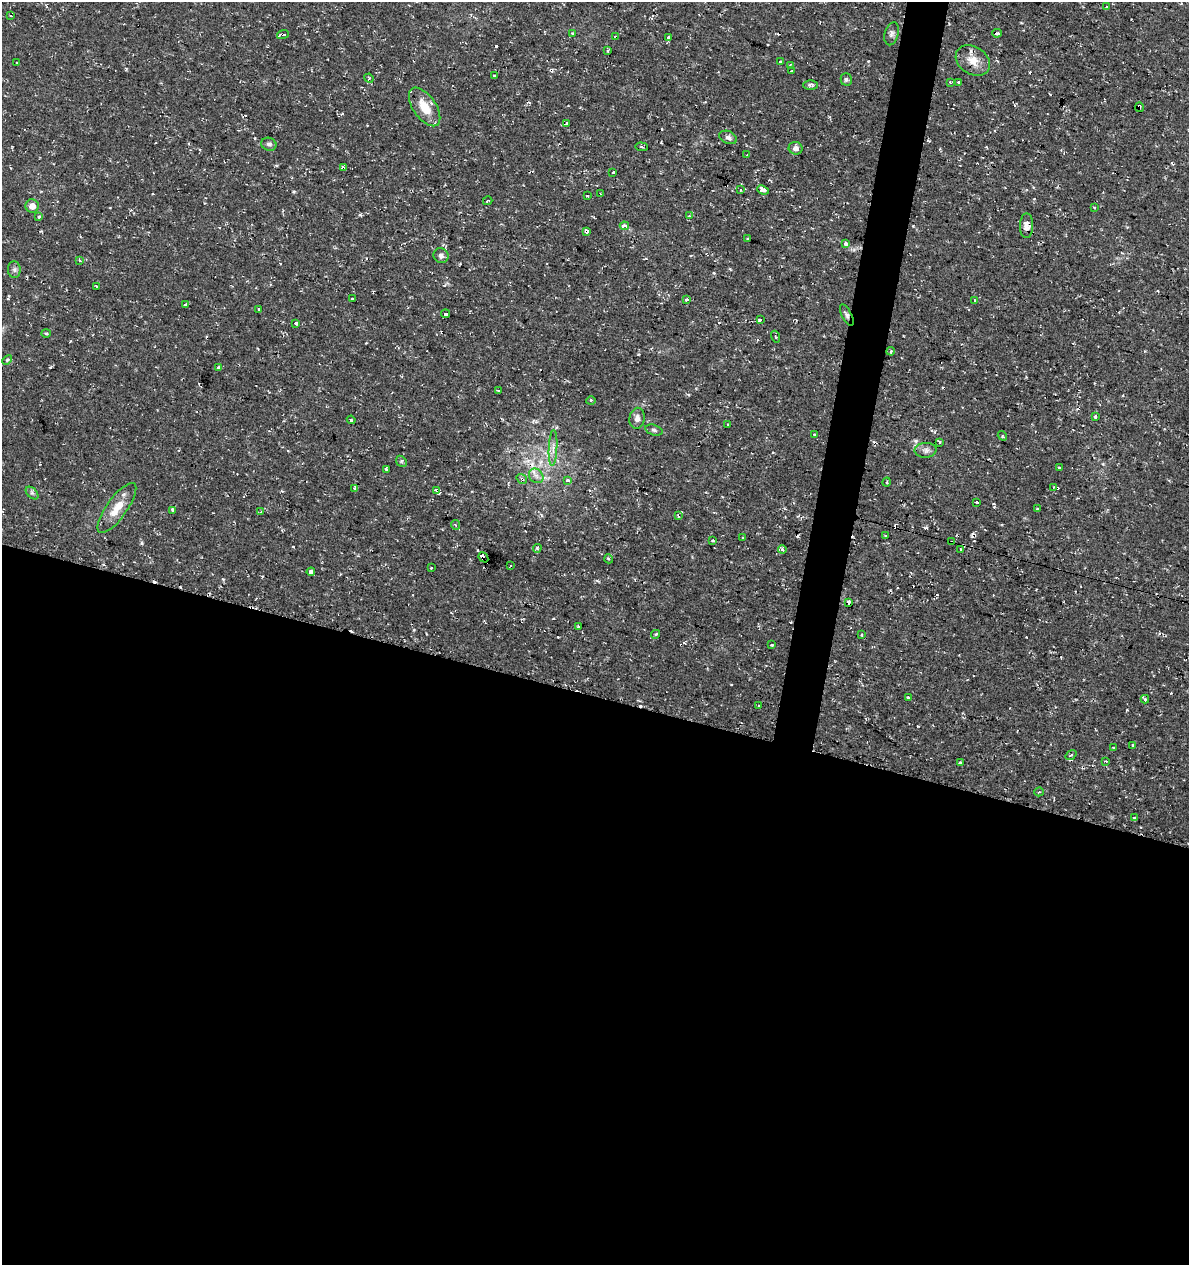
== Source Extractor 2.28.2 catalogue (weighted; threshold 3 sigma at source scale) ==
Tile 14 of 4 x 4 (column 2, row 4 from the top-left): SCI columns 1468-2654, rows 1-1263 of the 5249 x 5063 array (HDU 1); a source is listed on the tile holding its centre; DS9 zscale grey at full resolution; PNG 1191 x 1267 px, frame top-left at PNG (2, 2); each listed source drawn as its Kron ellipse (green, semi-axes under 4 px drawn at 4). Shown black and unused: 47% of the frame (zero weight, under 2 of 3 exposures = <1% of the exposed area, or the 3 px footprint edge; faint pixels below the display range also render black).
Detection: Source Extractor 2.28.2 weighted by HDU 2 'WHT'; one run over the whole footprint, this tile lists its part. Background 0.0333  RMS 0.0042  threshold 0.0187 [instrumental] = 3 sigma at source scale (4.5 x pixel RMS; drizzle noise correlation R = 1.50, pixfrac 1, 0.0396/0.0396 arcsec/px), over >= 5 px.
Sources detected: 160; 40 cosmic-ray / hot-pixel residue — neither listed nor drawn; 1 inside a brighter listed object's ellipse — not listed separately; the other 119 listed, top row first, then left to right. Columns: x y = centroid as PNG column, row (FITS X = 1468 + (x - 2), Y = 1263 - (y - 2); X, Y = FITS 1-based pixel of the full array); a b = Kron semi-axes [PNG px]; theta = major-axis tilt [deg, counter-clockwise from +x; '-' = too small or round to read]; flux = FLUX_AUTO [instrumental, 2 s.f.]
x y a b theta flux
1107 7 4 3 - 0.45
11 16 3 2 - 0.56
997 33 5 3 - 2.2
283 34 6 3 18 1.7
572 34 3 3 - 1.7
892 34 12 7 76 1.5
616 37 3 3 - 0.58
669 38 4 3 - 3
608 51 4 3 - 0.44
973 61 18 14 -33 5.4
16 62 3 3 - 0.68
781 62 3 3 - 1.4
790 65 3 3 - 0.43
791 71 2 2 - 0.32
494 75 3 2 - 0.39
369 78 5 4 - 0.73
846 79 6 5 - 0.79
950 82 4 3 - 0.41
959 82 3 3 - 1.8
811 85 7 4 1 0.94
425 107 22 11 -55 7.8
1139 107 5 3 - 3.1
566 123 4 3 - 0.59
728 137 9 6 -24 1.3
269 144 8 6 -21 1.2
641 147 6 2 -5 0.36
796 148 7 6 - 1.8
747 155 3 2 - 0.41
343 168 4 4 - 2
613 172 3 3 - 1.3
740 190 3 2 - 0.56
763 190 6 4 -22 3.5
601 194 4 2 - 0.31
587 195 3 2 - 0.46
488 201 5 3 - 0.48
32 206 6 6 - 3.6
1094 208 3 3 - 0.9
689 216 4 3 - 0.52
39 217 4 4 - 0.55
624 226 5 3 - 3.1
1027 226 12 6 90 3
587 231 4 3 - 5.2
748 239 3 3 - 2
846 244 4 3 - 5.8
441 256 8 7 - 1.4
79 260 4 2 - 0.42
14 270 8 6 -89 1.1
96 286 3 2 - 0.46
352 299 3 2 - 0.54
687 300 3 3 - 2.2
974 300 3 3 - 0.74
186 304 3 3 - 1.1
258 309 3 3 - 0.53
446 314 4 3 - 20
847 315 11 5 -63 1.2
760 320 4 3 - 1.8
296 323 3 3 - 2.5
46 333 5 3 - 0.44
775 337 6 3 -71 0.46
891 351 4 3 - 0.5
7 360 6 3 45 0.49
218 368 4 3 - 1.3
498 390 3 2 - 0.47
591 400 5 3 - 0.55
1095 416 4 3 - 2.9
637 418 10 7 81 2.1
351 420 4 4 - 0.57
728 425 3 2 - 0.44
654 430 9 5 -16 1
814 435 4 3 - 0.75
1002 436 5 3 - 0.63
939 442 3 3 - 1.6
553 448 18 4 87 2.1
926 450 11 7 3 1.8
401 461 6 4 -47 0.65
1059 468 3 3 - 1
386 469 3 3 - 0.75
536 476 8 6 -45 1.7
522 479 5 4 - 1.5
568 481 4 3 - 5.8
887 482 4 3 - 0.42
1053 487 2 2 - 0.26
355 488 3 3 - 0.97
437 490 4 3 - 190
32 493 7 4 -44 0.9
976 502 4 3 - 1
117 508 30 10 54 7.3
1037 509 3 3 - 0.55
172 510 4 3 - 0.61
261 511 3 2 - 0.54
678 516 4 2 - 0.45
456 525 5 3 - 0.42
886 535 3 3 - 1.6
742 538 3 2 - 0.44
712 540 3 3 - 0.37
952 542 4 2 - 0.67
537 548 4 4 - 0.58
782 549 4 3 - 1.5
961 550 3 2 - 1
483 557 5 3 - 49
609 559 4 3 - 0.44
510 566 4 2 - 0.36
431 568 4 2 - 0.32
311 572 4 4 - 3.1
849 602 4 3 - 2.7
578 626 3 2 - 0.46
656 634 5 4 - 0.82
861 635 4 3 - 0.37
772 645 3 3 - 0.44
908 698 4 3 - 1
1145 699 4 4 - 0.8
758 705 3 3 - 1.2
1133 745 3 3 - 0.37
1113 748 3 3 - 0.37
1071 755 6 3 36 0.53
1106 761 3 2 - 0.57
960 763 3 3 - 0.88
1039 792 5 2 - 0.37
1134 818 4 3 - 0.54
Overlapping masked pixels (flux is a lower limit): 13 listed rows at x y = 997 33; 283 34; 616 37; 1139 107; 343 168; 1027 226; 587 231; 847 315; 926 450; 522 479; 437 490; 952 542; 483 557
Unlisted compact peaks at least as high as the median listed source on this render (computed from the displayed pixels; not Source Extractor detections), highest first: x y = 142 543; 360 215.